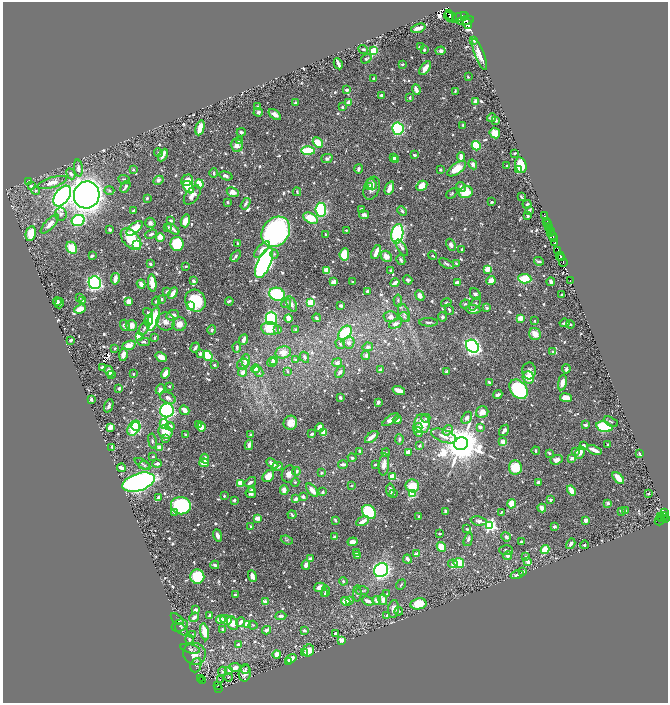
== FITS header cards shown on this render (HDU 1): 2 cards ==
NAXIS1  =                 1331
NAXIS2  =                 1401

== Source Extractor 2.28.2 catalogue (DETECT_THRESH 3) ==
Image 1331 x 1401 px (HDU 1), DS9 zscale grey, zoomed out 1/2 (1 PNG px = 2 x 2 image px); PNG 670 x 705 px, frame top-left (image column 2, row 1401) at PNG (3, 2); each listed source drawn as its Kron ellipse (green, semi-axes under 4 px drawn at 4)
Background 0.453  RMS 0.0081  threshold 0.0242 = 3 sigma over >= 5 px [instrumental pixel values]
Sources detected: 916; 45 cannot appear on this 1/2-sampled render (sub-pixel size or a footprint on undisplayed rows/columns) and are neither listed nor drawn; of the other 871, the 500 brightest by FLUX_AUTO listed and drawn (371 fainter detections omitted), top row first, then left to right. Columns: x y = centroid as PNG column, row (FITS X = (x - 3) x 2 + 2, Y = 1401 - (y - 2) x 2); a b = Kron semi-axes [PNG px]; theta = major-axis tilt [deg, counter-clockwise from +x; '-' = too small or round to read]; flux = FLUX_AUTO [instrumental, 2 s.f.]
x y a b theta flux
464 15 3 2 - 140
451 16 7 3 -51 170
449 17 5 2 - 36
461 17 8 4 10 580
465 20 9 3 10 710
467 24 5 4 - 740
418 28 7 3 17 15
474 40 3 2 - 3.4
420 47 4 3 - 4.7
363 49 5 3 - 2.8
424 50 4 3 - 2.7
373 51 3 3 - 87
441 51 5 3 - 5
479 54 16 5 -68 19
366 59 5 4 - 3.5
338 64 6 2 -63 8.6
402 64 3 3 - 2.3
425 68 8 3 54 18
468 77 3 2 - 2.2
374 79 3 2 - 6.6
416 89 5 3 - 12
347 90 3 2 - 5.9
455 91 4 3 - 1.9
382 96 3 3 - 4.8
410 97 3 3 - 2.5
476 102 3 3 - 14
295 103 4 3 - 4.3
349 103 3 3 - 19
258 107 3 3 - 5
342 107 3 3 - 2
258 112 4 3 - 4.4
275 114 7 4 -37 8
492 118 4 3 - 4.3
496 121 3 3 - 1.9
463 125 3 2 - 2.3
200 128 7 3 75 27
398 129 6 5 - 210
241 132 4 3 - 3.2
495 133 5 5 - 24
239 141 3 3 - 5.1
318 142 6 4 -44 39
237 145 6 6 - 9.4
476 146 5 4 - 64
308 151 7 4 -1 88
158 153 4 4 - 2.5
515 153 3 2 - 2
163 155 7 2 62 12
415 155 4 2 - 2.6
461 157 5 3 - 11
327 158 6 4 14 3.6
393 158 4 3 - 5
396 159 3 2 - 2
473 164 5 4 - 6.7
521 165 8 5 -74 32
507 166 3 3 - 3.2
78 168 8 4 -83 8.1
358 169 5 3 - 3.3
457 169 11 5 36 28
133 170 3 3 - 2.2
440 170 3 2 - 2.1
518 170 4 3 - 38
214 173 5 2 - 1.9
71 174 6 4 -64 4.6
226 176 7 4 -16 6.2
124 179 6 3 -22 2.6
158 180 5 4 - 4.9
187 180 6 5 - 17
28 182 4 4 - 5.9
52 182 15 5 17 16
199 184 4 3 - 41
372 184 6 4 -47 9.7
31 186 3 3 - 5.8
422 186 6 4 29 19
125 187 6 3 59 4.2
189 187 7 5 -55 43
370 187 3 3 - 2
461 187 5 3 - 4.9
372 188 12 7 70 10
389 188 7 3 68 17
109 190 5 4 - 2.4
36 191 4 4 - 3.3
233 192 6 4 -25 12
297 192 4 2 - 2.3
466 192 7 6 - 37
452 193 6 3 43 2.1
87 195 13 13 - 1300
192 195 11 6 52 12
62 196 12 7 54 540
521 197 4 2 - 2.3
147 198 2 2 - 3.7
228 202 3 2 - 1.9
492 202 3 2 - 2.3
245 204 6 3 59 4.1
527 204 4 3 - 2
361 209 4 3 - 2.3
321 210 7 5 -81 220
529 210 4 3 - 2.8
133 211 4 2 - 3.3
402 211 5 4 - 3.2
61 214 6 6 - 5.8
364 215 5 3 - 6.8
528 216 3 2 - 3.3
545 216 3 2 - 16
311 218 8 5 -27 46
78 220 6 5 - 130
171 221 4 2 - 2.8
185 221 6 4 73 15
547 221 2 1 - 8.3
150 223 5 5 - 5.8
50 224 12 5 47 13
548 224 2 2 - 140
548 226 3 2 - 270
168 227 4 3 - 2.4
135 228 10 5 40 41
110 229 3 2 - 2.7
173 229 8 3 -36 7.3
549 229 2 1 - 11
346 230 2 2 - 2
550 230 2 1 - 7.7
276 232 16 13 52 420
551 232 2 1 - 110
31 234 7 5 78 36
151 234 6 3 23 3.6
397 234 10 6 81 200
326 235 4 3 - 2.1
552 236 2 1 - 3.4
160 237 4 3 - 26
553 238 2 1 - 8.9
131 239 12 8 -48 59
555 242 3 2 - 92
136 244 3 3 - 71
177 244 7 6 - 66
237 244 4 2 - 3.7
451 245 6 4 -60 6.3
72 248 6 5 - 32
402 248 9 3 -58 4.8
262 250 10 4 47 12
462 250 3 3 - 3.3
557 250 4 2 - 31
376 252 7 3 68 16
274 254 4 4 - 2.4
344 254 6 4 83 33
92 256 3 2 - 3.8
236 256 6 3 56 3.4
386 256 6 5 - 14
433 256 4 2 - 2
560 256 4 2 - 250
561 258 2 1 - 200
401 260 5 3 - 3
539 261 5 2 - 3.5
264 263 16 6 65 700
456 263 3 2 - 2.8
563 263 4 1 - 120
150 264 3 2 - 4.4
447 264 8 3 -27 3.5
186 266 3 2 - 2.4
488 269 4 3 - 21
327 270 4 3 - 23
391 271 3 3 - 3.1
115 279 6 2 81 17
525 279 7 4 -5 46
408 280 5 4 - 4
491 280 5 4 - 12
570 280 2 1 - 20
193 281 4 3 - 3.9
333 282 4 3 - 14
352 282 3 2 - 2.5
457 282 4 3 - 6.7
551 282 4 3 - 9.4
95 283 6 6 - 440
152 283 8 3 -84 29
395 283 4 2 - 9
141 284 4 3 - 8.7
167 291 3 2 - 2
367 291 3 2 - 2.6
173 293 6 3 59 12
277 294 8 6 -19 110
475 294 6 5 - 5.6
562 295 2 2 - 4.7
420 296 6 4 -63 9.7
80 298 4 3 - 2.4
161 299 2 2 - 2
82 301 3 3 - 3.5
156 301 4 4 - 2.6
195 301 11 10 - 74
229 301 4 2 - 3.8
398 301 6 4 -85 3.3
57 302 4 3 - 6
128 302 4 4 - 10
59 303 5 3 - 2.9
286 303 5 4 - 3.8
310 303 3 3 - 49
446 303 5 4 - 3.2
292 304 8 5 -67 6.2
465 304 5 3 - 2.1
475 304 8 3 53 2.9
191 306 3 3 - 64
341 306 3 2 - 5.9
487 308 4 3 - 3.2
80 309 6 3 21 17
449 310 5 3 - 2.5
473 310 7 3 -3 10
148 313 5 3 - 5
404 313 9 5 -69 6.4
173 315 6 5 - 9.3
391 317 7 5 3 7
404 317 5 4 - 3
442 317 4 4 - 3.6
271 318 6 5 - 110
288 318 4 3 - 17
316 318 4 3 - 3.7
521 318 3 3 - 14
154 319 12 5 71 95
149 320 6 3 76 13
534 321 2 2 - 2.2
166 322 9 9 - 12
428 322 9 3 -3 3.6
564 323 5 3 - 4.6
179 324 7 6 - 13
395 324 7 4 25 6.7
570 324 4 2 - 2
125 325 6 4 -71 6.5
131 325 5 5 - 14
144 328 8 4 57 4.7
270 329 9 6 -14 30
212 330 4 4 - 3.1
278 330 4 3 - 2.6
296 330 3 2 - 2.9
345 333 8 5 50 110
535 334 6 5 - 20
139 336 3 3 - 55
154 338 4 3 - 2.1
71 340 3 2 - 3.9
244 340 5 3 - 13
144 342 6 4 -3 3.6
349 343 6 5 - 6.4
340 344 5 3 - 2.8
129 345 7 4 20 18
472 346 7 6 - 450
195 347 5 2 - 3.8
237 347 5 3 - 5
368 347 5 4 - 4.7
115 348 3 3 - 2.2
283 352 8 6 12 13
553 352 4 3 - 5.1
200 354 4 3 - 4.9
123 355 6 4 81 11
366 355 5 4 - 5.3
208 356 5 3 - 95
161 357 6 3 -29 16
305 357 6 4 -62 3.8
246 360 6 4 86 11
273 360 4 3 - 4.3
295 360 4 3 - 2.4
272 363 5 3 - 4.1
337 363 5 4 - 4.7
243 364 6 5 - 4.7
214 365 2 2 - 3.5
102 367 3 2 - 5.1
255 369 4 4 - 6.5
380 369 3 2 - 3.6
566 369 4 2 - 4
109 371 6 4 -64 14
288 371 3 3 - 2.3
529 371 8 7 - 8.2
243 372 4 4 - 10
258 372 6 4 -48 4.7
340 372 6 4 61 4.6
447 372 3 3 - 6.2
165 373 5 3 - 20
111 374 4 3 - 2.4
133 374 3 2 - 2
528 377 6 5 - 25
490 382 4 3 - 2.5
562 383 8 4 80 11
169 387 2 2 - 3.2
119 388 3 2 - 5.2
160 389 5 3 - 8
518 389 11 7 -52 160
399 390 6 3 -18 18
498 395 4 3 - 5.7
168 398 8 5 -26 6.3
340 398 3 3 - 3.4
566 398 6 4 -7 16
91 399 3 2 - 6.7
378 402 3 2 - 6.7
109 406 7 3 68 5
167 410 7 7 - 460
185 410 5 3 - 11
482 412 6 5 - 12
426 418 4 3 - 2.2
467 418 7 4 58 7.4
391 420 9 3 35 12
397 420 4 3 - 6.8
611 422 7 3 -29 2.3
290 423 7 6 - 18
164 424 5 4 - 36
199 424 4 3 - 2.2
422 424 9 7 -84 35
585 425 3 3 - 4.6
136 426 4 4 - 49
170 426 5 3 - 8.1
110 427 4 3 - 22
201 427 5 3 - 13
320 427 4 4 - 15
480 427 4 3 - 6.9
604 427 8 5 -14 150
134 428 8 5 58 110
418 428 5 4 - 3.1
448 430 6 4 55 6.7
504 430 6 3 56 6.9
165 432 7 6 - 29
418 432 5 4 - 6.2
324 433 4 3 - 20
251 434 3 2 - 2
312 434 4 3 - 4.1
185 435 3 3 - 2
444 436 13 6 -20 14
372 437 8 3 41 15
166 439 4 3 - 2.4
400 439 5 3 - 3.1
152 441 7 3 -80 3.1
503 442 2 2 - 37
461 444 7 6 - 5900
608 444 3 2 - 2.1
249 445 5 3 - 9.1
583 445 3 2 - 6
419 446 3 2 - 3.4
112 447 4 2 - 4
160 447 4 3 - 13
594 450 8 2 -21 17
360 451 4 3 - 3.6
536 451 4 2 - 2.9
576 451 4 3 - 4.7
408 452 3 3 - 14
386 453 4 3 - 2
549 453 4 3 - 2.3
580 453 6 4 60 9.7
640 454 3 2 - 3.7
153 457 3 2 - 2.1
352 458 4 4 - 3.3
572 458 3 3 - 7.6
205 459 5 3 - 14
557 460 6 4 22 10
157 463 4 3 - 5.5
204 463 5 3 - 15
272 463 7 3 -31 11
142 464 9 3 -33 2.4
343 464 5 3 - 5
384 464 11 5 83 14
144 465 5 4 - 2.9
375 465 3 2 - 2.6
278 466 5 4 - 3.3
515 467 7 6 - 41
122 468 4 2 - 16
296 471 4 3 - 4.4
321 473 4 3 - 2.3
289 474 9 7 69 11
268 476 7 5 50 16
393 477 3 3 - 58
618 478 7 3 -48 30
139 482 16 8 17 510
250 482 6 3 33 6.2
295 482 4 4 - 2.5
538 482 2 2 - 7.6
241 483 4 3 - 36
351 486 4 3 - 2.2
412 486 7 6 - 33
252 490 4 3 - 3.3
284 490 4 4 - 9.2
312 490 8 3 -52 14
390 490 7 3 -83 6.6
571 491 5 3 - 20
323 492 3 3 - 3.6
251 493 5 5 - 7.3
393 493 3 3 - 2.2
648 493 2 2 - 2.9
412 494 4 4 - 47
224 496 2 2 - 2
303 497 4 3 - 4.7
158 498 3 3 - 5.4
296 499 4 3 - 6.4
234 500 3 2 - 4.3
550 500 3 3 - 2.5
608 503 2 2 - 14
512 504 5 4 - 31
181 506 10 8 -7 150
542 508 4 3 - 15
625 510 3 3 - 3.4
621 511 4 2 - 2.5
174 512 4 3 - 2.9
369 512 8 6 -47 97
446 512 3 3 - 7.1
501 512 4 2 - 2.4
664 513 2 2 - 50
292 515 4 2 - 3.3
419 516 2 2 - 6.1
660 517 2 1 - 27
663 517 5 3 - 20
257 518 3 3 - 19
665 518 3 2 - 140
335 520 4 3 - 2.2
363 521 7 3 27 12
479 521 8 4 -8 7
586 521 3 3 - 12
659 521 5 1 - 4.2
490 525 4 4 - 260
554 526 3 2 - 8.4
251 527 3 2 - 3.7
467 529 4 3 - 2.2
439 534 3 2 - 2.5
217 535 6 3 -70 8.2
335 537 3 3 - 7.2
506 537 5 3 - 5.7
468 539 7 3 73 3.8
287 540 6 3 -20 2.2
521 541 2 2 - 2.7
353 542 5 3 - 11
571 544 5 3 - 7.2
584 545 4 4 - 2.3
441 547 5 4 - 32
545 549 4 3 - 30
506 550 7 5 -2 4.2
357 553 4 3 - 4.8
417 554 4 3 - 12
358 556 4 2 - 3.7
508 556 4 3 - 5.9
526 556 4 3 - 2.7
310 559 3 3 - 6.9
407 559 4 3 - 5.9
528 562 4 3 - 8.9
459 563 5 5 - 65
453 564 5 4 - 3
215 565 4 3 - 5.5
306 565 5 3 - 8.4
381 570 7 6 - 330
523 572 4 3 - 6.8
517 575 6 3 15 4.1
252 576 6 3 -66 13
197 577 7 7 - 110
343 581 4 3 - 2
401 585 5 3 - 2.2
320 587 5 4 - 13
326 591 5 4 - 4.6
362 591 6 3 3 2.2
357 593 8 3 87 3
235 594 3 2 - 2.2
325 594 3 3 - 2.5
387 594 3 2 - 2.3
349 600 4 3 - 3
377 600 4 3 - 8.9
383 600 5 3 - 10
346 601 5 4 - 19
368 601 6 3 -22 7.3
265 602 3 2 - 31
418 604 8 5 10 43
393 609 9 5 83 10
195 610 3 2 - 9
399 611 4 3 - 3.4
210 615 2 2 - 3.8
387 615 4 3 - 3.3
281 616 5 3 - 5.5
194 617 5 3 - 8.2
177 619 8 4 -42 2.5
221 620 4 3 - 23
226 620 6 4 -21 16
241 622 4 3 - 9
233 623 7 5 -61 18
247 624 3 3 - 27
253 625 4 3 - 1.9
180 626 8 6 18 4.3
182 629 8 4 -46 3.7
223 630 3 2 - 5.8
266 630 4 3 - 6.7
304 631 4 2 - 2.4
205 632 8 4 -77 27
335 633 3 2 - 3.8
193 634 4 2 - 2.2
189 639 4 3 - 3.9
342 640 3 3 - 18
238 644 3 3 - 3.4
190 649 10 4 -14 4.1
308 651 6 5 - 15
304 653 2 2 - 12
194 654 11 11 - 21
277 654 4 4 - 15
291 659 5 3 - 8.9
289 661 3 2 - 7.7
196 665 7 5 69 3.4
235 668 6 4 -5 9.1
245 669 5 3 - 2.6
229 670 2 2 - 11
222 671 5 4 - 2
245 673 8 6 79 9.1
229 677 4 3 - 2.1
201 679 2 2 - 7.2
220 680 3 1 - 4
202 681 4 2 - 39
217 686 2 1 - 6
218 688 2 2 - 35
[371 fainter detections neither listed nor drawn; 45 sub-pixel or undisplayed-footprint detections neither listed nor drawn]